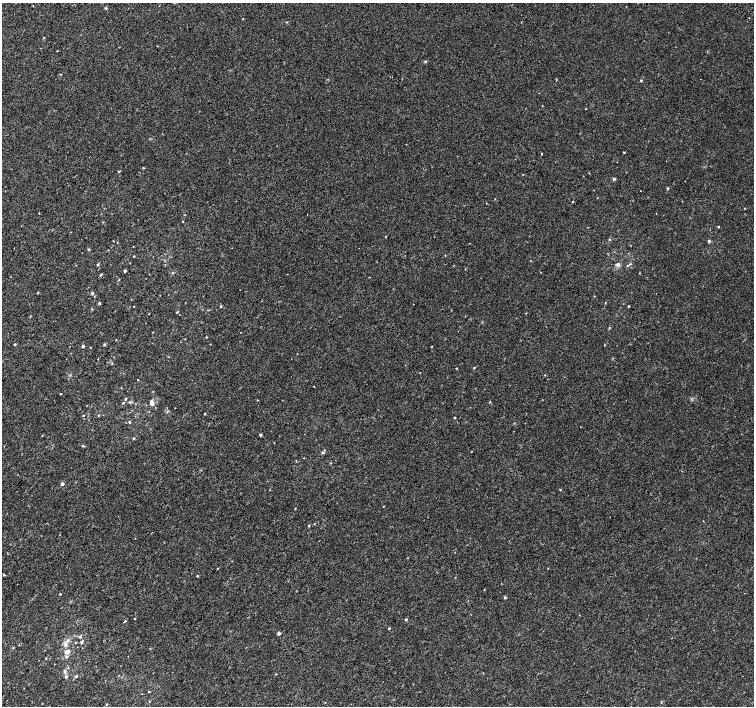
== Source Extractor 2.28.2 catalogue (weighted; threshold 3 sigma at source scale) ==
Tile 7 of 4 x 4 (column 3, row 2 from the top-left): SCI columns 3042-4545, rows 3076-4482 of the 6075 x 6084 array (HDU 1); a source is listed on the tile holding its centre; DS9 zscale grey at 2 x 2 block average (1 PNG px = mean of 2 x 2 image px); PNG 756 x 708 px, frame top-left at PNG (2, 3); no overlay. Shown black and unused: <1% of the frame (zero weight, under 2 of 3 exposures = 2% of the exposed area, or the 3 px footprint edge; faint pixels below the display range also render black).
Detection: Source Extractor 2.28.2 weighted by HDU 2 'WHT'; one run over the whole footprint, this tile lists its part. Background 0.00396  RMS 0.0028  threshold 0.0128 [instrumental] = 3 sigma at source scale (4.5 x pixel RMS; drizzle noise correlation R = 1.50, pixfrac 1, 0.0396/0.0396 arcsec/px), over >= 5 px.
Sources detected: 101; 1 cosmic-ray / hot-pixel residue — not listed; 1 inside a brighter listed object's ellipse — not listed separately; the other 99 listed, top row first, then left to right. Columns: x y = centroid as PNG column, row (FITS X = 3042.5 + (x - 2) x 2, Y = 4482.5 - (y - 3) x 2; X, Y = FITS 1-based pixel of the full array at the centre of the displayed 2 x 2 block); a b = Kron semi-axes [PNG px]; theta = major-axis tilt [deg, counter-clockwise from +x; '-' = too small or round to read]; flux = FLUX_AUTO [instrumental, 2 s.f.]
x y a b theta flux
106 8 3 3 - 0.47
243 19 2 2 - 1.9
57 51 2 2 - 0.26
61 74 2 2 - 0.3
556 79 3 2 - 0.33
641 80 2 2 - 0.66
542 106 2 2 - 0.26
624 152 2 2 - 0.48
143 168 2 2 - 0.4
523 174 2 2 - 0.24
614 179 3 2 - 1.6
668 188 2 2 - 0.68
495 199 2 2 - 0.26
573 202 2 2 - 0.78
744 208 2 2 - 0.26
183 222 2 2 - 0.31
718 226 2 2 - 0.47
386 236 2 2 - 0.36
610 239 3 3 - 0.56
709 241 3 3 - 0.78
89 249 3 2 - 0.57
134 256 2 2 - 0.36
98 264 3 2 - 0.68
617 264 6 3 15 1.6
630 264 3 2 - 0.44
125 271 2 2 - 1.3
172 273 3 2 - 0.35
100 275 3 3 - 0.54
119 280 3 2 - 0.3
38 293 3 2 - 0.35
92 293 3 3 - 1
94 296 2 2 - 0.28
99 303 2 2 - 0.91
605 303 2 2 - 0.23
220 306 3 2 - 0.44
629 306 2 2 - 1.2
177 312 3 2 - 0.38
149 313 2 2 - 0.21
609 328 3 2 - 0.4
153 332 2 2 - 0.28
206 337 3 2 - 0.34
116 340 2 2 - 0.28
15 344 2 2 - 0.76
104 344 3 3 - 0.81
605 345 2 2 - 0.29
83 346 2 2 - 1.2
432 347 2 2 - 0.31
90 348 2 2 - 0.23
98 359 2 2 - 0.32
112 363 3 2 - 0.36
456 368 2 2 - 0.32
474 368 3 2 - 0.45
545 375 2 2 - 0.31
314 386 2 2 - 0.87
60 394 2 2 - 0.27
125 399 3 2 - 0.65
129 402 3 3 - 0.55
123 403 3 2 - 0.5
153 403 7 4 -78 1.7
205 414 2 2 - 0.38
83 415 2 2 - 0.34
98 415 3 2 - 0.44
454 417 2 2 - 0.6
129 422 3 3 - 0.59
260 435 3 2 - 0.8
134 438 3 2 - 0.48
82 445 3 2 - 0.44
323 453 4 3 - 0.83
62 484 3 2 - 1.9
560 490 2 2 - 0.35
295 509 2 2 - 0.3
314 523 2 2 - 0.44
309 526 3 2 - 0.48
217 568 2 2 - 0.27
548 568 2 2 - 0.27
4 575 3 2 - 0.7
197 576 2 2 - 0.45
60 594 2 2 - 0.44
505 597 3 3 - 0.72
135 618 2 2 - 0.33
406 619 3 3 - 0.74
125 621 3 2 - 3.9
389 628 2 2 - 1.9
279 633 3 2 - 1.6
80 637 3 3 - 0.85
671 638 2 2 - 0.27
68 640 4 4 - 1.4
81 642 4 3 - 0.77
65 644 4 4 - 1.9
67 652 5 3 - 4
66 657 4 3 - 0.71
46 658 2 2 - 0.35
65 671 5 3 - 1.2
66 676 3 3 - 1.1
76 676 3 3 - 0.8
149 692 3 2 - 0.39
142 694 2 2 - 0.22
661 702 2 2 - 0.69
107 704 3 2 - 0.42
Diffuse or blended objects may show on this block-average render without a row.